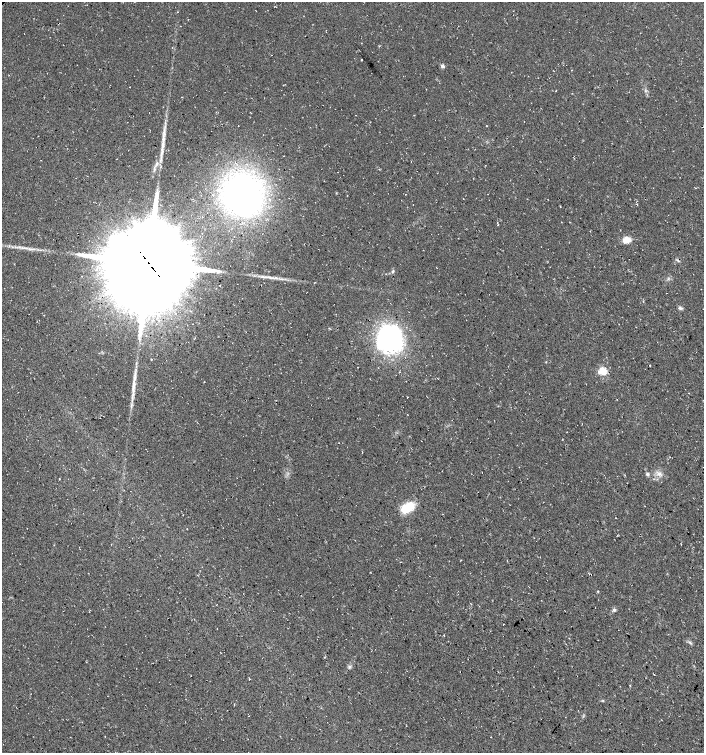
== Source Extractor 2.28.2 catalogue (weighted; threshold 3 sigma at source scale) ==
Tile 6 of 4 x 4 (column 2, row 2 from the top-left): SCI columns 1547-2949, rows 3005-4505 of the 5964 x 6007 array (HDU 1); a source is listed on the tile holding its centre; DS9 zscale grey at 2 x 2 block average (1 PNG px = mean of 2 x 2 image px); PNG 706 x 755 px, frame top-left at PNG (2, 2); no overlay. Shown black and unused: <1% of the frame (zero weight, under 3 of 4 exposures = <1% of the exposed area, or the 3 px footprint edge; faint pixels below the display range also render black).
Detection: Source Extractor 2.28.2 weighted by HDU 2 'WHT'; one run over the whole footprint, this tile lists its part. Background 0.00915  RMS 0.0049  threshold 0.022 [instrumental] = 3 sigma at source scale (4.5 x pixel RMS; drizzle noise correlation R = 1.50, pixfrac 1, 0.0396/0.0396 arcsec/px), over >= 5 px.
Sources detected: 39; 4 inside a brighter object's white glare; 1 long thin detection or spike segment (spike, bleed or trail) — not listed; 1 inside a brighter listed object's ellipse — not listed separately; the other 33 listed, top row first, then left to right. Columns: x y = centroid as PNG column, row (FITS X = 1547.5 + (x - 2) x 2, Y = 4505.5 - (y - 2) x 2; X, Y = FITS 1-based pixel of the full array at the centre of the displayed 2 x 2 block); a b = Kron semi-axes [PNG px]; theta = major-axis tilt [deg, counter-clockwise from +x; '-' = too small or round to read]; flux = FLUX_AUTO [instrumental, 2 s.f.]
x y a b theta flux
178 12 2 2 - 0.41
361 60 3 2 - 0.77
442 66 5 4 - 2.9
572 70 2 2 - 0.6
554 71 2 2 - 0.44
130 87 2 2 - 0.4
487 126 2 2 - 0.41
164 134 23 3 82 12
243 195 37 33 -78 360
463 199 2 2 - 0.43
497 222 2 2 - 0.35
627 240 10 7 8 9.6
30 249 6 3 -17 3
678 261 6 2 -48 1.5
148 263 26 25 - 24000
218 271 6 3 -6 2.7
393 271 5 3 - 1.9
82 276 2 2 - 0.37
263 277 14 2 -6 5.1
680 308 6 4 -17 2.2
619 324 2 2 - 0.39
389 339 19 15 -57 180
603 371 3 3 - 70
407 397 2 2 - 0.63
648 474 5 4 - 2.3
59 479 2 2 - 0.7
408 507 15 8 32 31
598 591 3 2 - 0.8
614 610 5 4 - 2.3
217 628 2 2 - 0.38
690 642 6 3 -40 1.9
349 667 5 2 - 1.5
250 679 2 2 - 0.73
Overlapping masked pixels (flux is a lower limit): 1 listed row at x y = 148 263
Diffuse or blended objects may show on this block-average render without a row.